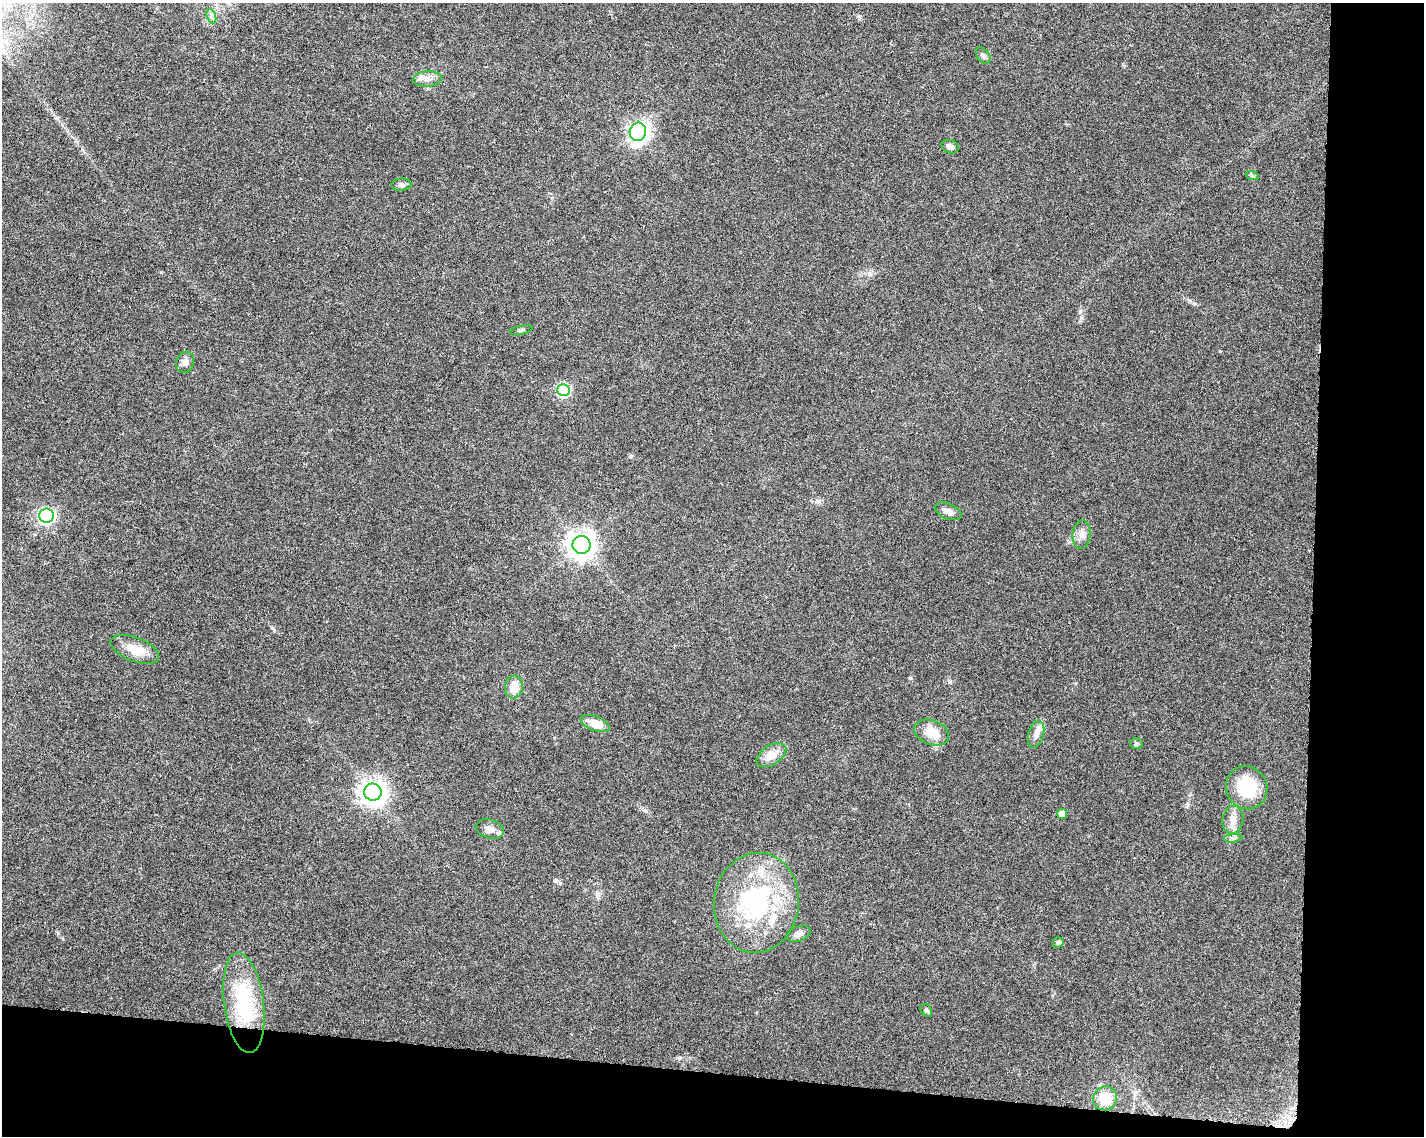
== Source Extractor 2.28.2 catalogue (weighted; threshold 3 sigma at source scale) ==
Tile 12 of 3 x 4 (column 3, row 4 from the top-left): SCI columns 3077-4498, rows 13-1146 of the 4786 x 4554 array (HDU 1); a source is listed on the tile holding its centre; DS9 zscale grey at full resolution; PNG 1426 x 1138 px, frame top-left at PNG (2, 3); each listed source drawn as its Kron ellipse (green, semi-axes under 4 px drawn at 4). Shown black and unused: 13% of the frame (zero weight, under 6 of 12 exposures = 1% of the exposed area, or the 3 px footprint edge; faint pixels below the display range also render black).
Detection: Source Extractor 2.28.2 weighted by HDU 2 'WHT'; one run over the whole footprint, this tile lists its part. Background 0.0301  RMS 0.002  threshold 0.00818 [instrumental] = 3 sigma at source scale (4.09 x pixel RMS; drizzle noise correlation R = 1.36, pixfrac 0.8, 0.0396/0.0396 arcsec/px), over >= 5 px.
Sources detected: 40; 2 inside a brighter object's white glare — neither listed nor drawn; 5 inside a brighter listed object's ellipse — not listed separately; the other 33 listed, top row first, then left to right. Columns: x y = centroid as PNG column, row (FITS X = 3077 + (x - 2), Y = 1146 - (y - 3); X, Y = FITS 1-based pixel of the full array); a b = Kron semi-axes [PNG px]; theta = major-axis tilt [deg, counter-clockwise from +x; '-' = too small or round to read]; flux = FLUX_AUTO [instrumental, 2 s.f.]
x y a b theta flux
211 16 7 4 -72 0.49
983 56 9 6 -52 0.55
427 79 14 7 4 1.2
638 132 9 8 - 78
950 147 9 6 -20 0.82
1252 175 7 4 -19 0.3
401 185 10 6 2 0.62
521 330 11 4 11 0.39
185 362 11 9 74 0.95
563 390 6 6 - 20
948 511 14 7 -22 0.95
46 516 7 7 - 43
1081 534 14 9 84 1.3
581 545 9 9 - 200
135 649 26 12 -21 3.4
514 687 11 9 84 2.6
595 723 15 7 -21 3.1
932 733 18 12 -21 3.2
1036 734 14 7 75 1.1
1136 744 6 5 - 0.33
771 755 16 9 33 2.5
1247 788 22 20 -62 8.5
373 792 9 8 - 170
1062 814 5 5 - 1.9
1233 820 14 10 79 1.7
490 829 14 9 -18 1.3
1233 838 9 3 5 0.44
756 903 50 42 82 26
798 934 12 7 21 1.1
1058 942 6 5 - 0.4
244 1003 50 20 -83 16
926 1010 7 5 -55 0.35
1105 1098 12 12 - 4.2
Unlisted compact peaks at least as high as the median listed source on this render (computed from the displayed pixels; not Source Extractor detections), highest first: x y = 910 678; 556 880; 1194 303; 950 681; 274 630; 646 811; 870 274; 631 456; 679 1058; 1220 351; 1081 317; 817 501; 57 118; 1188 805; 82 150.